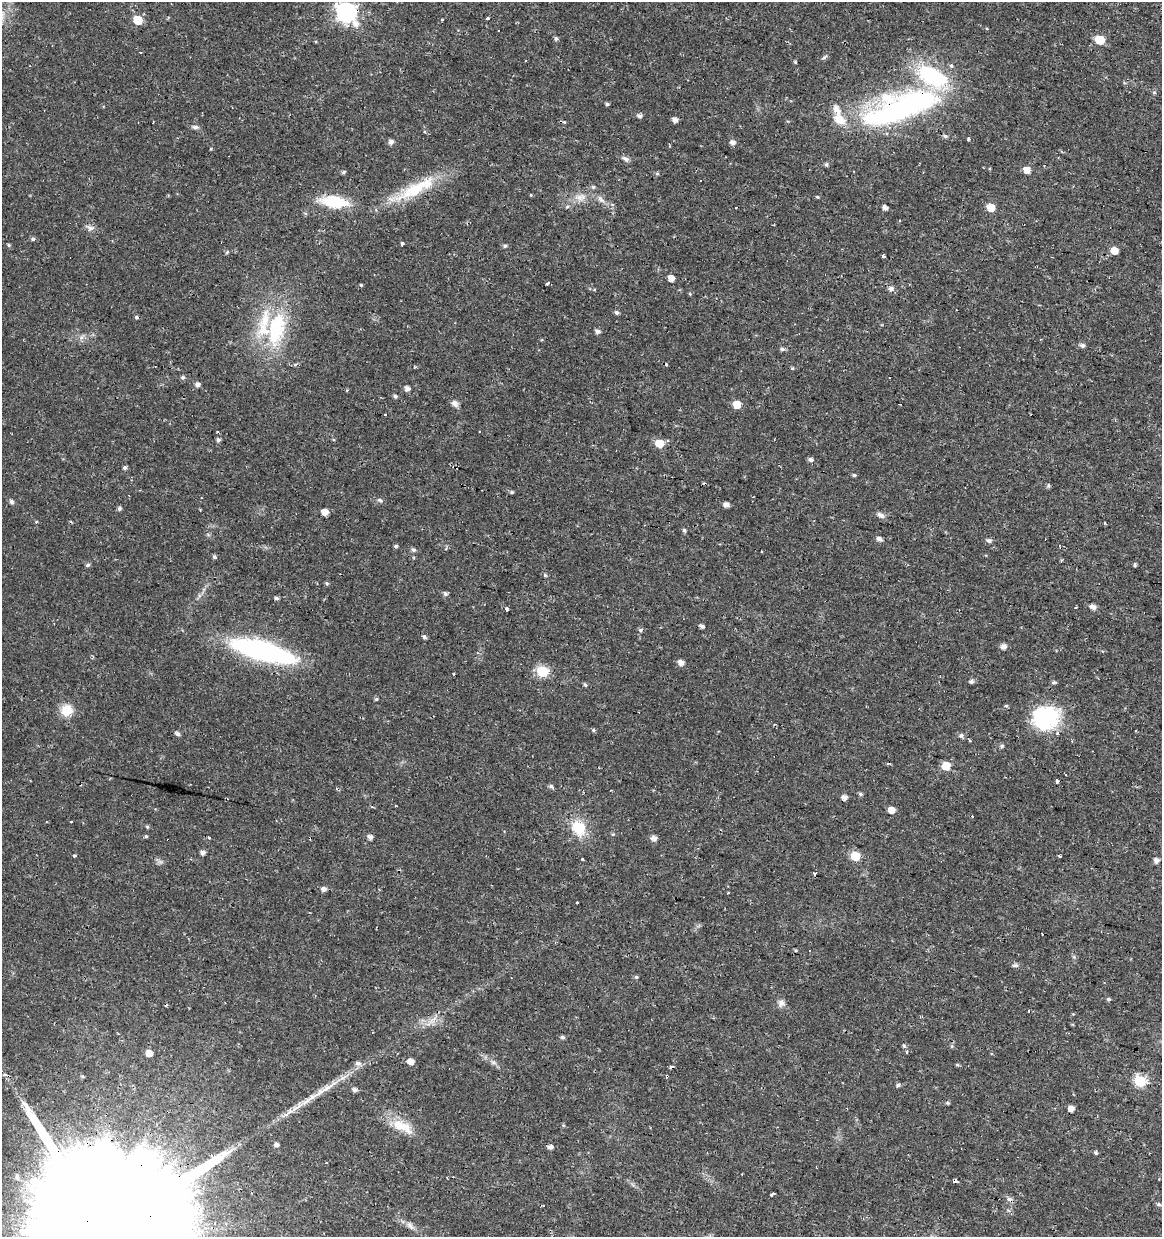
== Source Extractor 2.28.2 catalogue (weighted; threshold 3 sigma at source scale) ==
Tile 6 of 4 x 4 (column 2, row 2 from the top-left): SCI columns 1381-2540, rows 2473-3707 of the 5142 x 4941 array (HDU 1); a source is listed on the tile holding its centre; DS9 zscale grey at full resolution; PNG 1164 x 1239 px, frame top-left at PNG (2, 2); no overlay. Shown black and unused: <1% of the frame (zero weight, under 2 of 3 exposures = <1% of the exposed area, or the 3 px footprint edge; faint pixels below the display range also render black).
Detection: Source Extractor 2.28.2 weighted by HDU 2 'WHT'; one run over the whole footprint, this tile lists its part. Background 0.0224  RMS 0.0028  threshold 0.0127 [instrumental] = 3 sigma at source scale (4.5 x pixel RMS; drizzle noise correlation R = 1.50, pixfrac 1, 0.0396/0.0396 arcsec/px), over >= 5 px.
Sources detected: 200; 4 inside a brighter object's white glare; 17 cosmic-ray / hot-pixel residue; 1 long thin detection or spike segment (spike, bleed or trail) — not listed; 8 inside a brighter listed object's ellipse — not listed separately; the other 170 listed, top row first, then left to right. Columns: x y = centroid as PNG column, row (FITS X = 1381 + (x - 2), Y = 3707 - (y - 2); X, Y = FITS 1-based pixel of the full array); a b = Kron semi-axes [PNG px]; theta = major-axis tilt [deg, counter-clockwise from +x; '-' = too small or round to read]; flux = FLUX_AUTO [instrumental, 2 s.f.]
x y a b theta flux
346 12 9 7 -43 120
487 18 3 3 - 3.3
137 20 6 5 - 8.5
442 20 2 2 - 0.3
556 38 5 5 - 0.57
1099 40 6 5 - 11
824 57 6 4 21 0.45
795 62 4 3 - 0.31
951 66 6 4 -66 0.51
1154 93 6 4 0 0.36
607 104 4 3 - 0.54
898 110 110 29 19 52
639 116 6 5 - 0.8
675 120 5 4 - 1.5
195 127 8 5 -7 0.78
945 136 6 5 - 0.51
968 138 4 3 - 5
391 142 5 5 - 1.2
733 142 6 5 - 1
625 159 11 6 -37 0.92
826 164 6 4 89 0.44
1027 170 5 5 - 3.2
657 173 5 5 - 0.42
701 180 3 3 - 0.89
593 187 5 5 - 0.44
416 189 66 15 28 14
580 197 17 9 2 2.9
602 200 12 5 -59 1.1
334 202 30 12 -8 11
567 207 6 3 20 0.38
885 208 4 4 - 1.4
991 208 6 5 - 5.1
900 221 3 3 - 0.61
90 228 12 6 -23 1.1
33 239 6 4 1 0.58
402 244 4 3 - 0.97
9 245 5 4 - 0.36
505 246 5 4 - 0.54
1114 251 5 5 - 3.8
227 252 5 4 - 0.34
883 256 3 3 - 3.9
671 278 5 4 - 2.4
548 284 3 3 - 1.8
361 285 4 4 - 0.3
891 289 6 6 - 1.1
594 290 4 3 - 0.27
690 294 4 3 - 0.27
617 312 5 5 - 0.65
136 317 5 4 - 0.44
276 328 49 23 78 23
597 331 6 5 - 1
1082 345 6 5 - 0.85
782 349 6 5 - 0.67
295 365 6 4 3 0.45
792 369 3 3 - 1.4
183 377 5 5 - 0.57
197 384 6 5 - 1
407 388 5 5 - 1.3
395 396 5 4 - 0.52
454 403 10 7 -40 1.1
737 404 5 5 - 4.9
385 415 3 3 - 0.69
479 432 3 3 - 0.42
218 440 5 5 - 0.75
659 443 6 5 - 7.6
810 459 6 5 - 0.84
125 468 5 5 - 0.55
854 475 5 4 - 0.4
1048 486 5 4 - 0.44
512 492 5 4 - 0.43
380 500 8 5 -31 0.6
12 501 5 5 - 0.79
726 505 4 4 - 1.5
119 509 5 5 - 0.61
325 512 5 5 - 2.9
881 515 9 6 -38 1.1
36 522 4 3 - 0.23
684 530 4 4 - 0.5
879 539 6 4 -29 1.1
989 540 6 5 - 0.76
396 546 5 4 - 0.45
413 550 6 5 - 0.63
214 557 5 5 - 0.53
88 565 6 5 - 0.56
1135 565 4 3 - 0.73
545 575 4 4 - 0.4
327 583 5 4 - 0.46
445 594 5 5 - 0.68
277 598 5 4 - 0.59
1093 607 6 5 - 1.6
507 609 4 3 - 1.4
701 626 5 4 - 0.76
641 630 6 5 - 0.54
424 637 5 5 - 0.55
1003 647 5 5 - 1.7
262 651 56 14 -15 69
681 662 6 5 - 1.7
542 671 6 6 - 22
453 674 3 3 - 0.29
971 681 6 5 - 0.67
1053 682 7 3 1 0.49
585 685 5 4 - 0.46
376 699 5 4 - 0.35
1006 706 5 4 - 0.37
66 710 14 14 - 4.6
1045 717 32 27 6 20
593 730 5 4 - 0.39
1136 731 3 2 - 0.24
177 734 6 5 - 0.75
961 735 7 6 - 0.75
1072 741 4 3 - 0.3
1002 746 6 5 - 0.51
946 766 5 5 - 7.2
1057 781 5 3 - 1.4
551 786 6 5 - 0.65
860 794 6 4 -18 0.49
844 797 5 5 - 1.4
372 807 3 3 - 0.28
891 810 5 5 - 3.1
71 821 3 3 - 1.1
147 827 5 4 - 0.37
579 828 20 16 -56 7.9
613 834 5 3 - 0.28
146 836 4 4 - 0.35
208 837 4 2 - 0.31
370 837 5 4 - 1.3
654 838 6 5 - 1.5
202 852 5 5 - 1.1
75 856 3 3 - 2.1
855 856 6 5 - 10
1059 856 3 2 - 0.49
582 859 3 3 - 0.4
1156 860 5 5 - 1.1
815 874 5 3 - 0.31
323 889 6 5 - 0.97
728 893 3 2 - 0.22
577 903 3 3 - 0.6
810 950 3 3 - 0.43
1015 965 9 5 4 0.61
636 977 5 5 - 0.41
1109 999 5 4 - 0.44
781 1003 10 9 - 1.4
1029 1011 3 3 - 0.64
562 1037 5 4 - 0.6
904 1046 5 3 - 0.36
952 1046 5 5 - 0.45
907 1052 4 3 - 0.46
149 1053 5 5 - 2.7
410 1062 6 5 - 2.9
493 1062 7 4 0 0.59
358 1063 8 7 - 1.1
957 1065 6 4 -1 0.3
1140 1081 6 6 - 25
898 1085 6 4 37 0.61
354 1090 5 5 - 0.96
310 1098 40 7 36 5.7
947 1103 5 4 - 0.41
1071 1108 5 4 - 2.1
563 1125 5 4 - 0.32
402 1126 32 13 -25 6.7
276 1144 5 5 - 0.97
550 1147 5 5 - 0.96
1096 1153 5 4 - 0.49
17 1177 8 7 - 1.1
955 1181 4 3 - 1
771 1194 4 3 - 1.5
1009 1198 7 4 -21 0.66
1159 1204 6 5 - 0.53
410 1226 14 6 -48 1.3
111 1232 104 32 -13 52000
Overlapping masked pixels (flux is a lower limit): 6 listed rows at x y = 346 12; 898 110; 416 189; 310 1098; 955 1181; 111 1232
Isophote crosses this tile's border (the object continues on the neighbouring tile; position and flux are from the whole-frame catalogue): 2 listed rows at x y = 346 12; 111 1232